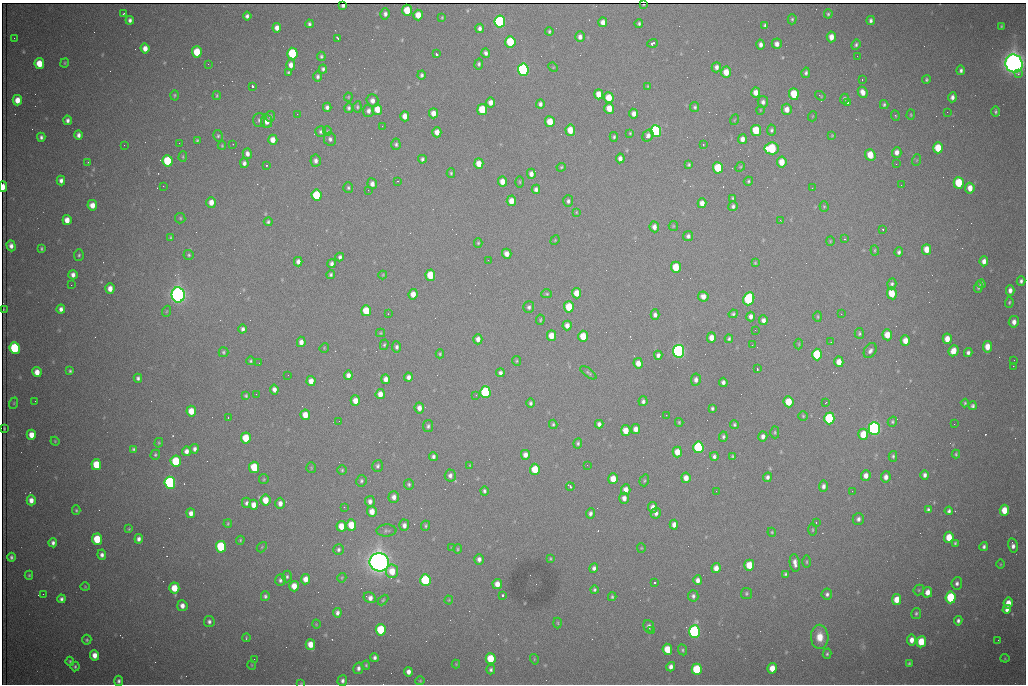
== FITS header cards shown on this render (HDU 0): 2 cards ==
NAXIS1  =                 1024 /fastest changing axis
NAXIS2  =                  682 /next to fastest changing axis

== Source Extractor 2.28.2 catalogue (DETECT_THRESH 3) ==
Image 1024 x 682 px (HDU 0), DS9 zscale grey, 1 PNG px = 1 image px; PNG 1028 x 686 px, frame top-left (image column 1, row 682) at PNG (2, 3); each listed source drawn as its Kron ellipse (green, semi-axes under 4 px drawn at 4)
Background 2190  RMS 29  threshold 85.6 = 3 sigma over >= 5 px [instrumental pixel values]
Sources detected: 535; of the 535, the 500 brightest by FLUX_AUTO listed and drawn (35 fainter detections omitted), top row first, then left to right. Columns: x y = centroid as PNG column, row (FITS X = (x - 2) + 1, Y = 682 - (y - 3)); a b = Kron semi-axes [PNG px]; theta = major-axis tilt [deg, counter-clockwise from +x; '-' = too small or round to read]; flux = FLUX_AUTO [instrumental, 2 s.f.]
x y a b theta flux
643 5 3 2 - 1.8e+03
343 6 4 3 - 3.9e+03
407 10 5 5 - 5.1e+04
123 14 4 2 - 2.1e+03
385 14 5 5 - 6.8e+03
828 14 4 3 - 3.1e+03
418 15 5 4 - 2.6e+04
247 16 4 4 - 5.6e+03
442 17 4 3 - 1.8e+03
792 19 5 4 - 3.0e+03
130 20 4 4 - 5.7e+03
871 21 4 3 - 5.4e+03
500 22 6 5 - 4.6e+05
603 22 5 4 - 1.2e+04
309 24 4 3 - 4.2e+03
639 24 4 4 - 3.4e+03
765 25 4 3 - 4.0e+03
1001 26 3 2 - 2.0e+03
277 28 5 4 - 1.2e+04
480 28 4 3 - 6.3e+03
549 31 4 3 - 2.8e+03
580 37 5 4 - 8.8e+03
831 37 5 4 - 1.7e+04
14 38 3 2 - 1.6e+03
338 38 4 2 - 2.4e+03
510 42 6 5 - 1.1e+05
652 43 5 3 - 5.6e+03
777 44 5 5 - 9.9e+03
760 45 5 4 - 6.8e+03
856 45 5 4 - 3.9e+03
145 48 5 4 - 1.5e+04
197 52 5 5 - 6.3e+04
292 53 6 5 - 1.4e+05
486 53 5 4 - 6.2e+03
436 54 3 3 - 5.0e+03
321 56 4 4 - 3.4e+03
857 56 2 2 - 2.1e+03
65 63 4 3 - 2.0e+03
39 64 5 5 - 4.3e+04
208 64 3 2 - 3.1e+03
479 64 5 4 - 3.8e+03
1014 64 9 8 - 2.2e+06
291 65 5 4 - 1.2e+04
553 67 5 4 - 2.0e+03
716 67 5 5 - 7.4e+03
323 69 4 4 - 4.3e+03
523 70 6 5 - 5.6e+05
961 70 5 3 - 4.9e+03
288 72 3 3 - 2.5e+03
726 72 5 4 - 2.7e+04
806 73 5 4 - 4.5e+03
1018 74 2 2 - 1.6e+04
421 75 4 3 - 4.1e+03
318 77 5 4 - 4.8e+03
862 79 3 2 - 4.0e+03
926 80 4 4 - 3.4e+03
252 86 3 3 - 1.0e+05
648 86 4 3 - 1.9e+03
756 92 5 4 - 1.5e+04
863 92 6 4 -63 1.3e+04
599 94 5 4 - 2.1e+04
794 94 6 5 - 6.4e+04
174 95 5 4 - 2.6e+03
217 96 4 3 - 2.4e+03
820 96 5 2 - 2.1e+03
348 97 4 4 - 1.9e+03
952 97 5 4 - 7.5e+03
609 98 5 5 - 3.7e+04
844 99 5 4 - 4.2e+03
17 100 5 5 - 2.3e+04
372 101 6 6 - 1.1e+04
490 102 5 4 - 1.3e+04
763 102 6 5 - 6.3e+03
848 102 3 3 - 2.2e+03
540 104 4 4 - 5.8e+03
884 105 4 3 - 3.3e+03
327 107 4 4 - 6.4e+03
357 107 5 4 - 3.2e+03
695 107 5 4 - 3.6e+03
349 108 5 4 - 4.1e+03
609 108 5 5 - 2.6e+04
377 109 5 5 - 2.8e+04
482 109 5 5 - 6.5e+04
787 109 5 5 - 1.5e+04
760 110 5 3 - 1.5e+03
368 111 6 5 - 7.8e+03
947 112 2 2 - 3.0e+03
996 112 5 3 - 3.4e+03
433 113 5 4 - 1.6e+04
297 114 2 2 - 2.3e+03
634 114 5 4 - 1.0e+04
911 115 5 4 - 1.9e+03
270 116 5 4 - 3.2e+03
405 116 5 4 - 1.5e+04
813 116 5 3 - 1.4e+03
895 116 5 4 - 2.6e+03
67 120 5 4 - 6.4e+03
259 120 7 6 - 4.7e+03
734 120 5 3 - 1.7e+03
267 121 7 5 -81 1.3e+04
550 122 5 5 - 3.5e+04
382 126 3 2 - 1.9e+03
570 130 5 5 - 2.9e+04
756 130 5 5 - 7.1e+04
771 130 5 4 - 4.1e+03
327 131 5 4 - 2.3e+03
656 131 6 5 - 3.9e+05
320 132 5 5 - 4.0e+03
437 132 5 4 - 1.5e+04
630 133 3 3 - 1.8e+03
78 135 5 4 - 7.8e+03
832 135 4 4 - 1.7e+03
218 136 6 4 -79 3.2e+03
648 136 6 5 - 8.1e+03
41 137 4 4 - 5.0e+03
614 137 5 4 - 3.3e+03
330 139 6 6 - 5.5e+03
742 139 5 4 - 1.1e+04
197 140 4 3 - 2.4e+03
273 140 5 4 - 1.6e+04
179 143 2 2 - 3.9e+03
233 144 3 2 - 1.5e+03
396 144 6 4 -86 4.1e+03
124 145 2 2 - 1.9e+03
703 145 2 2 - 1.7e+03
222 146 4 3 - 2.0e+03
772 148 7 6 - 1.4e+05
938 148 5 5 - 5.0e+04
897 152 5 5 - 1.1e+04
247 154 5 4 - 8.2e+03
870 155 6 5 - 3.8e+04
183 157 5 4 - 2.2e+03
620 158 5 4 - 9.2e+03
422 159 4 4 - 4.2e+03
917 160 6 3 71 1.9e+03
168 161 6 5 - 1.3e+05
316 161 6 5 - 7.7e+03
88 162 4 3 - 1.5e+03
782 162 5 5 - 3.0e+04
244 163 5 4 - 6.3e+03
479 164 5 4 - 2.3e+04
689 164 4 3 - 2.9e+03
896 164 2 2 - 1.5e+03
266 165 3 2 - 1.9e+03
561 167 5 4 - 2.4e+03
740 167 5 4 - 2.3e+03
718 168 6 5 - 8.6e+04
451 173 5 4 - 2.7e+03
531 174 5 4 - 1.1e+04
61 180 5 4 - 7.6e+03
397 181 2 2 - 1.3e+03
748 181 5 4 - 2.7e+03
502 182 5 4 - 1.6e+04
520 182 5 3 - 2.2e+03
959 183 6 5 - 8.8e+04
372 184 5 4 - 9.1e+03
901 185 3 2 - 1.8e+03
163 186 2 2 - 1.4e+03
3 187 5 3 - 2.5e+04
348 188 5 5 - 3.2e+03
812 188 2 2 - 3.1e+03
970 188 5 4 - 1.8e+04
536 189 4 4 - 6.7e+03
368 190 2 2 - 8.4e+03
316 195 5 5 - 9.6e+04
733 198 3 3 - 2.5e+03
511 201 5 4 - 2.1e+04
568 201 6 5 - 4.8e+03
211 202 5 5 - 1.6e+04
702 203 5 4 - 1.3e+04
92 205 5 5 - 1.6e+04
733 206 5 4 - 4.9e+03
824 206 5 4 - 2.2e+03
576 212 4 4 - 1.7e+03
180 218 5 5 - 2.7e+03
67 220 5 4 - 1.8e+04
780 220 3 2 - 2.3e+03
268 222 4 4 - 3.6e+03
673 226 5 4 - 2.1e+03
654 227 5 4 - 9.7e+03
883 229 3 2 - 2.6e+03
688 236 5 5 - 5.7e+03
171 238 4 4 - 2.4e+03
844 239 3 3 - 2.1e+03
555 240 5 4 - 1.8e+03
830 241 4 4 - 1.9e+03
478 243 5 4 - 2.5e+03
11 246 6 4 -72 9.8e+03
41 249 3 3 - 2.7e+03
927 249 5 4 - 2.5e+04
875 250 5 3 - 2.2e+03
899 252 4 4 - 4.8e+03
507 254 5 4 - 1.3e+04
79 255 6 5 - 3.3e+03
189 255 5 5 - 3.0e+03
340 257 4 3 - 4.6e+03
488 260 3 2 - 2.1e+03
984 261 5 4 - 1.1e+04
298 262 5 4 - 7.8e+03
755 263 3 3 - 1.9e+03
332 264 4 4 - 6.0e+03
676 267 5 5 - 5.5e+04
73 275 5 4 - 9.1e+03
331 275 4 3 - 3.9e+03
383 275 4 4 - 1.8e+03
430 275 5 5 - 5.9e+04
1021 281 5 4 - 5.2e+03
892 284 5 4 - 4.4e+03
981 284 4 3 - 4.2e+03
71 285 2 2 - 7.0e+03
978 287 6 4 75 4.3e+03
110 289 5 4 - 1.6e+04
1010 290 5 4 - 9.0e+03
576 293 5 4 - 2.3e+04
892 293 6 5 - 4.2e+04
413 294 5 4 - 1.7e+04
547 294 5 4 - 2.7e+03
178 295 7 6 - 1.4e+06
703 296 5 5 - 1.2e+04
749 299 6 5 - 2.4e+05
1009 302 5 4 - 2.9e+03
529 307 6 5 - 4.9e+03
569 307 5 5 - 7.0e+04
4 309 3 2 - 1.3e+03
61 309 4 4 - 7.6e+03
167 311 6 3 70 1.9e+03
366 311 5 5 - 5.6e+04
388 314 3 2 - 2.3e+03
733 314 5 4 - 3.3e+03
841 314 3 2 - 2.6e+03
655 315 5 4 - 7.0e+03
751 317 5 4 - 8.4e+03
818 317 5 4 - 2.4e+03
540 320 5 3 - 2.4e+03
763 320 5 4 - 8.3e+03
1014 322 6 5 - 1.1e+04
567 325 5 4 - 1.2e+04
243 329 4 3 - 5.6e+03
755 330 3 2 - 1.5e+03
381 333 4 4 - 1.9e+03
859 333 5 4 - 3.1e+03
887 335 5 5 - 2.7e+04
551 336 5 4 - 2.7e+04
583 336 5 4 - 4.3e+04
711 337 5 4 - 1.6e+04
478 339 5 4 - 1.0e+04
729 339 4 3 - 3.4e+03
947 339 5 4 - 2.1e+04
905 341 5 4 - 2.0e+04
301 342 5 4 - 1.0e+04
831 342 2 2 - 1.4e+03
799 344 5 3 - 1.8e+03
384 345 5 4 - 2.7e+03
752 345 2 2 - 4.2e+03
397 347 5 4 - 4.9e+03
987 347 6 4 84 2.3e+04
15 348 6 5 - 1.7e+05
324 348 5 4 - 1.7e+03
679 351 6 5 - 7.9e+05
870 351 8 5 58 6.9e+03
953 351 6 5 - 2.5e+04
223 352 5 5 - 3.2e+03
968 353 4 4 - 5.8e+03
440 354 4 3 - 2.5e+03
817 354 6 5 - 1.2e+05
658 355 4 4 - 6.7e+03
1014 360 2 2 - 2.3e+03
250 361 4 3 - 2.6e+03
516 361 5 4 - 2.5e+03
839 362 5 4 - 2.0e+04
259 363 3 2 - 1.8e+03
638 363 5 4 - 1.6e+04
1013 366 2 2 - 2.2e+04
757 369 3 2 - 2.2e+03
70 371 4 3 - 3.1e+03
37 372 5 4 - 1.9e+04
500 373 4 4 - 5.8e+03
588 373 9 3 -37 3.5e+03
288 375 2 2 - 1.5e+03
348 375 5 4 - 1.0e+04
408 377 4 4 - 8.0e+03
138 378 4 4 - 4.9e+03
386 379 5 4 - 1.2e+04
696 380 6 5 - 8.1e+03
311 381 5 4 - 1.5e+04
723 382 4 4 - 6.7e+03
274 389 5 4 - 9.1e+03
485 392 6 5 - 2.6e+05
256 394 2 2 - 1.8e+03
380 394 5 4 - 1.6e+04
476 395 3 3 - 1.2e+03
246 396 4 4 - 2.9e+03
35 401 3 2 - 1.7e+03
355 401 5 4 - 1.8e+04
643 401 5 4 - 5.2e+03
788 402 5 5 - 5.3e+04
14 403 6 3 72 2.1e+03
531 403 4 4 - 4.1e+03
826 403 3 2 - 1.4e+03
965 403 4 4 - 2.5e+03
973 406 4 3 - 4.2e+03
419 408 5 4 - 1.1e+04
712 408 4 3 - 3.5e+03
191 411 5 5 - 3.0e+04
305 415 5 4 - 2.3e+04
666 415 3 2 - 1.7e+03
803 416 5 4 - 2.4e+03
228 417 2 2 - 1.3e+03
829 418 6 5 - 1.9e+05
339 421 2 2 - 1.2e+03
679 422 4 3 - 2.6e+03
892 422 5 4 - 3.2e+03
553 424 4 3 - 3.2e+03
599 424 4 4 - 6.4e+03
734 424 5 4 - 3.2e+03
954 424 2 2 - 9.3e+03
428 426 6 5 - 4.3e+03
4 429 3 2 - 2.2e+03
636 429 5 4 - 1.4e+04
874 429 6 5 - 7.7e+05
626 431 5 4 - 2.7e+04
775 432 6 4 -88 2.8e+03
863 434 6 5 - 4.5e+04
31 435 5 4 - 2.0e+04
763 436 5 4 - 8.0e+03
723 437 5 4 - 3.8e+03
246 438 5 5 - 5.8e+04
55 441 4 4 - 1.7e+03
159 443 5 4 - 2.0e+03
578 443 5 4 - 3.6e+03
698 447 6 5 - 2.0e+05
133 449 4 3 - 3.1e+03
194 449 4 4 - 6.0e+03
186 451 5 4 - 8.7e+03
677 452 5 4 - 2.5e+04
956 454 4 3 - 2.2e+03
155 455 5 4 - 2.8e+03
525 455 5 4 - 1.1e+04
433 456 4 4 - 5.2e+03
714 456 4 4 - 5.5e+03
732 456 3 3 - 2.4e+03
893 456 5 4 - 3.3e+03
176 461 5 5 - 1.0e+05
96 465 5 5 - 5.7e+04
470 465 3 3 - 1.6e+03
587 465 2 2 - 5.8e+03
378 466 6 5 - 4.4e+03
254 467 5 5 - 7.9e+04
311 468 5 5 - 2.4e+03
535 469 5 5 - 5.5e+04
342 470 5 4 - 2.8e+03
450 475 6 5 - 7.2e+03
866 475 5 5 - 1.2e+04
925 475 5 4 - 6.5e+03
767 477 5 4 - 5.6e+03
886 477 6 5 - 1.0e+04
686 478 5 4 - 1.5e+04
264 479 5 4 - 2.3e+03
613 479 5 4 - 2.8e+04
644 480 6 4 71 2.8e+03
361 481 6 5 - 3.7e+03
170 483 6 5 - 5.1e+05
409 484 5 5 - 3.4e+03
823 486 5 4 - 7.1e+03
570 487 4 3 - 8.1e+03
626 490 5 4 - 1.5e+04
484 491 4 3 - 4.0e+03
716 491 2 2 - 2.2e+03
852 491 3 2 - 1.7e+03
394 497 6 5 - 1.0e+04
624 498 5 4 - 1.0e+04
31 500 5 4 - 1.3e+04
265 500 5 5 - 3.2e+04
370 501 5 5 - 8.5e+03
246 503 5 4 - 5.8e+03
280 503 5 4 - 1.1e+04
254 505 5 4 - 1.6e+04
344 507 3 2 - 4.7e+03
653 507 5 4 - 1.1e+04
76 510 5 4 - 2.5e+03
928 510 4 4 - 3.7e+03
1004 510 5 4 - 3.4e+04
372 511 5 5 - 1.9e+04
949 511 4 3 - 4.6e+03
191 513 5 4 - 1.1e+04
590 513 5 4 - 5.7e+03
656 513 5 5 - 7.0e+03
858 519 6 5 - 6.7e+03
816 523 3 2 - 1.8e+03
228 524 4 3 - 2.1e+03
351 525 5 5 - 4.4e+04
404 525 6 5 - 8.2e+03
674 525 5 4 - 1.1e+04
341 526 5 5 - 2.8e+04
426 526 5 4 - 3.0e+03
129 529 4 3 - 1.8e+03
813 530 6 3 90 2.3e+03
386 531 10 6 2 5.6e+03
772 532 4 4 - 2.1e+03
949 537 5 4 - 4.0e+04
97 539 5 5 - 6.7e+04
139 539 5 4 - 7.1e+03
240 540 4 3 - 2.4e+03
53 543 4 4 - 6.0e+03
955 543 4 3 - 2.7e+03
1013 546 7 4 -80 8.5e+03
221 547 6 5 - 1.7e+05
262 547 6 4 49 2.8e+03
984 547 4 3 - 4.9e+03
452 548 4 3 - 1.8e+03
641 548 4 4 - 1.8e+03
338 549 5 5 - 4.5e+03
458 549 5 4 - 2.4e+03
102 555 5 4 - 6.7e+03
11 557 4 3 - 4.3e+03
479 559 5 4 - 7.9e+03
550 559 3 2 - 1.9e+03
379 562 10 9 - 2.6e+06
807 562 6 3 90 2.1e+03
795 563 9 5 -81 1.1e+04
1000 564 4 3 - 1.6e+03
749 565 5 5 - 4.4e+04
594 568 5 4 - 6.2e+03
716 568 5 4 - 1.5e+04
392 571 7 6 - 3.3e+04
785 574 4 3 - 3.1e+03
29 575 4 4 - 2.4e+03
287 577 6 4 89 3.8e+03
342 578 5 4 - 2.2e+03
306 579 5 4 - 1.7e+04
280 580 6 5 - 4.8e+03
425 580 6 5 - 2.0e+05
698 580 5 4 - 9.8e+03
654 583 3 3 - 1.0e+05
957 583 6 5 - 5.7e+03
497 584 5 4 - 1.7e+04
294 586 5 5 - 2.2e+04
85 587 4 4 - 1.9e+03
174 588 5 5 - 3.8e+04
594 590 4 4 - 3.3e+03
919 590 6 4 49 2.8e+03
927 592 5 4 - 1.5e+04
746 593 6 5 - 3.3e+03
43 594 2 2 - 1.0e+04
827 594 5 5 - 5.3e+03
503 595 3 3 - 1.3e+04
265 596 5 4 - 4.0e+03
693 596 6 5 - 5.5e+03
612 597 4 3 - 2.8e+03
951 597 6 5 - 1.3e+05
370 598 6 5 - 1.0e+04
61 599 4 4 - 5.4e+03
383 600 6 3 45 2.6e+03
449 600 4 4 - 2.0e+03
897 600 5 4 - 3.0e+04
1008 603 5 4 - 2.3e+04
182 606 5 5 - 1.2e+04
1007 609 4 4 - 8.3e+03
337 613 5 4 - 6.1e+03
916 613 6 5 - 3.6e+03
958 621 5 4 - 4.9e+03
209 622 5 5 - 5.6e+03
558 623 5 3 - 2.0e+03
316 624 4 3 - 1.3e+03
649 626 6 5 - 7.4e+03
381 630 6 5 - 1.1e+05
651 630 3 2 - 1.7e+03
695 632 6 5 - 5.2e+05
820 637 12 9 -88 2.9e+04
246 638 4 3 - 2.0e+03
87 640 5 4 - 2.9e+03
912 640 5 4 - 1.3e+04
998 640 3 2 - 1.4e+03
921 642 5 5 - 6.3e+04
310 644 5 5 - 2.5e+04
667 649 5 5 - 4.2e+04
683 650 6 4 -65 3.1e+03
827 654 5 4 - 2.9e+03
95 655 5 4 - 1.6e+04
374 658 4 4 - 5.6e+03
1005 658 4 4 - 1.8e+03
254 659 2 2 - 5.6e+03
491 659 5 5 - 5.7e+04
534 659 5 3 - 1.8e+03
70 661 4 4 - 3.2e+03
456 664 4 4 - 1.7e+03
909 664 4 3 - 2.7e+03
252 665 5 3 - 1.5e+03
366 665 4 4 - 2.6e+03
75 666 5 4 - 3.2e+03
671 667 5 4 - 9.0e+03
358 668 6 5 - 6.6e+03
772 668 5 4 - 2.6e+04
697 669 6 5 - 1.5e+05
491 670 4 4 - 4.0e+03
408 672 4 4 - 1.0e+04
119 681 5 4 - 5.6e+03
342 681 5 5 - 6.4e+03
420 681 4 4 - 2.1e+03
301 683 4 3 - 1.6e+03
At the frame edge (FLAGS 8, measured only in part): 2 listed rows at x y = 3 187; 301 683
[35 fainter detections neither listed nor drawn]